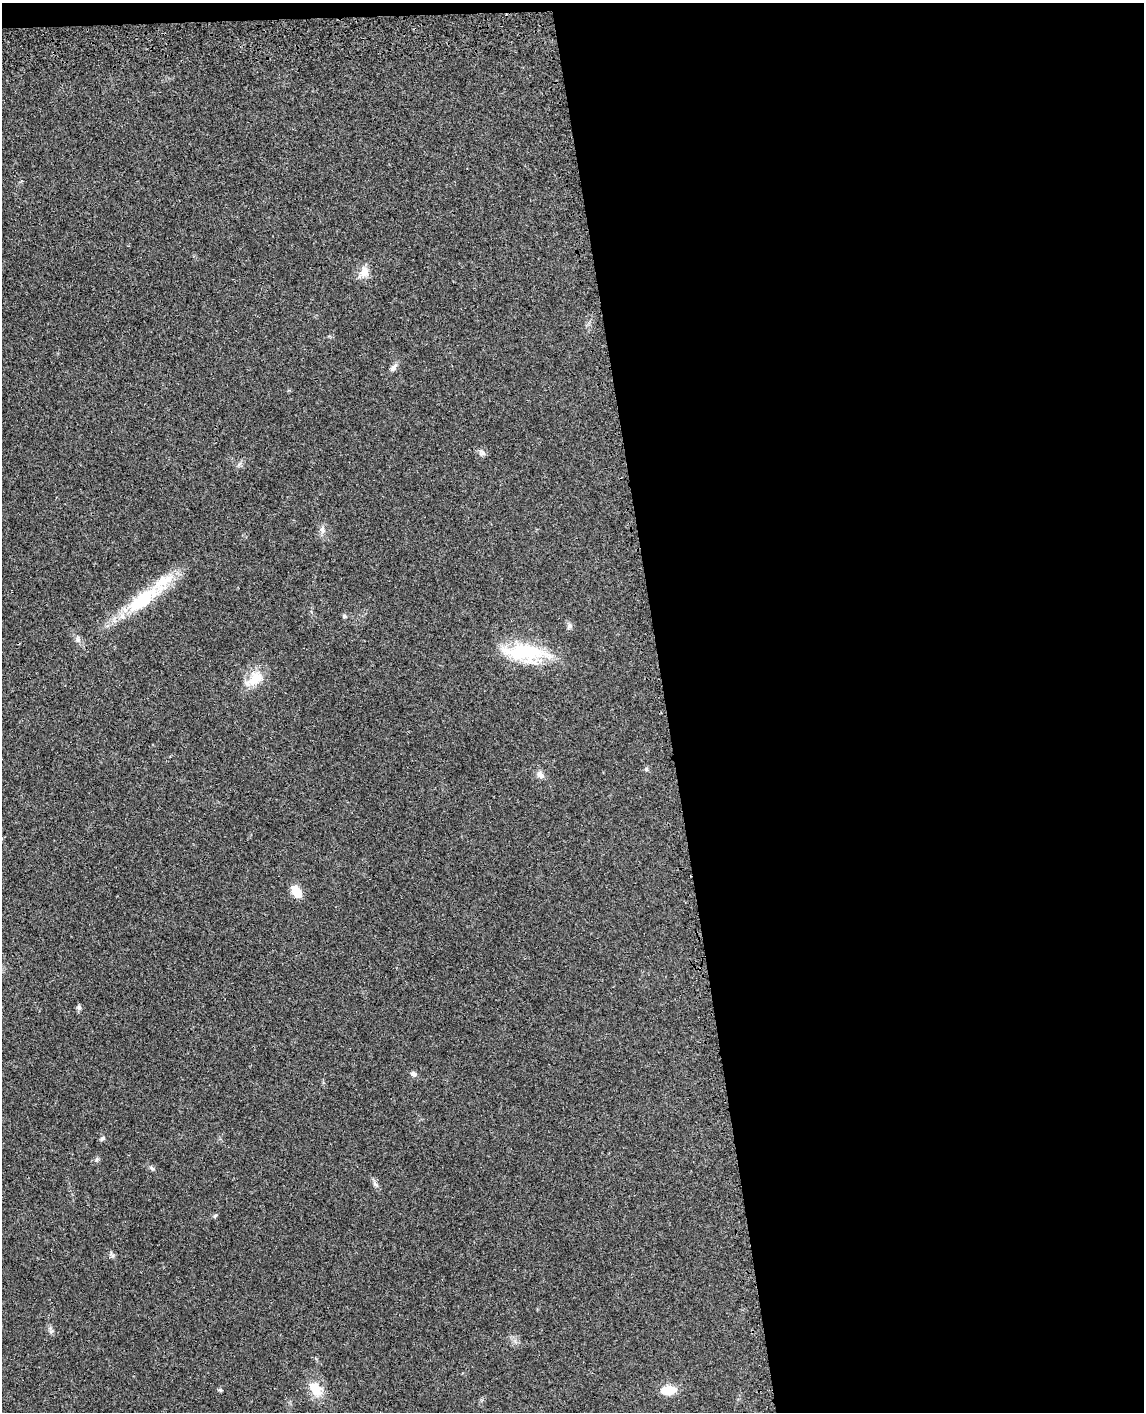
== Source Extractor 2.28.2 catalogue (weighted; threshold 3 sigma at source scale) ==
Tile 4 of 4 x 3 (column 4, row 1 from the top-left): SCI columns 3510-4651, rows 3029-4438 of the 4736 x 4749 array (HDU 1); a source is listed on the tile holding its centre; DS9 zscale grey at full resolution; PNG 1146 x 1414 px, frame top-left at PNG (2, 3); no overlay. Shown black and unused: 43% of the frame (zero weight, under 3 of 4 exposures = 8% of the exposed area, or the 3 px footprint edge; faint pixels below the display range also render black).
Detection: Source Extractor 2.28.2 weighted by HDU 2 'WHT'; one run over the whole footprint, this tile lists its part. Background 0.0214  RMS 0.0035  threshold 0.0155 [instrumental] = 3 sigma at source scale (4.5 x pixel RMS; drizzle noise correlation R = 1.50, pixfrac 1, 0.05/0.05 arcsec/px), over >= 5 px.
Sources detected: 26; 1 inside a brighter listed object's ellipse — not listed separately; the other 25 listed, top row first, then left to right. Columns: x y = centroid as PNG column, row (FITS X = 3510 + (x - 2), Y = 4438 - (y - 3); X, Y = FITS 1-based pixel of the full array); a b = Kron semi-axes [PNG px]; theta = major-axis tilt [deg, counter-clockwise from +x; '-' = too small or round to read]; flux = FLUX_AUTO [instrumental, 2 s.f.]
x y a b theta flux
364 272 19 12 55 3.6
393 367 14 6 48 1.5
482 452 10 7 -35 1.2
322 530 11 7 -82 1.7
143 600 57 20 36 22
344 616 6 5 - 0.56
569 626 8 7 - 1.1
78 639 10 7 -67 1.4
525 652 52 22 -9 24
254 679 28 16 37 7.5
646 769 5 5 - 0.58
540 775 11 8 -51 1.7
296 891 13 9 -58 5.7
79 1007 7 7 - 0.76
413 1074 7 6 - 1.1
102 1138 8 5 40 0.75
96 1160 8 4 60 0.67
152 1168 8 5 -44 0.79
375 1184 13 5 -50 1.1
215 1216 6 5 - 0.5
113 1256 5 5 - 0.67
51 1331 8 5 49 0.73
316 1389 23 15 -58 6.8
220 1390 5 4 - 0.59
668 1390 13 8 4 7.7